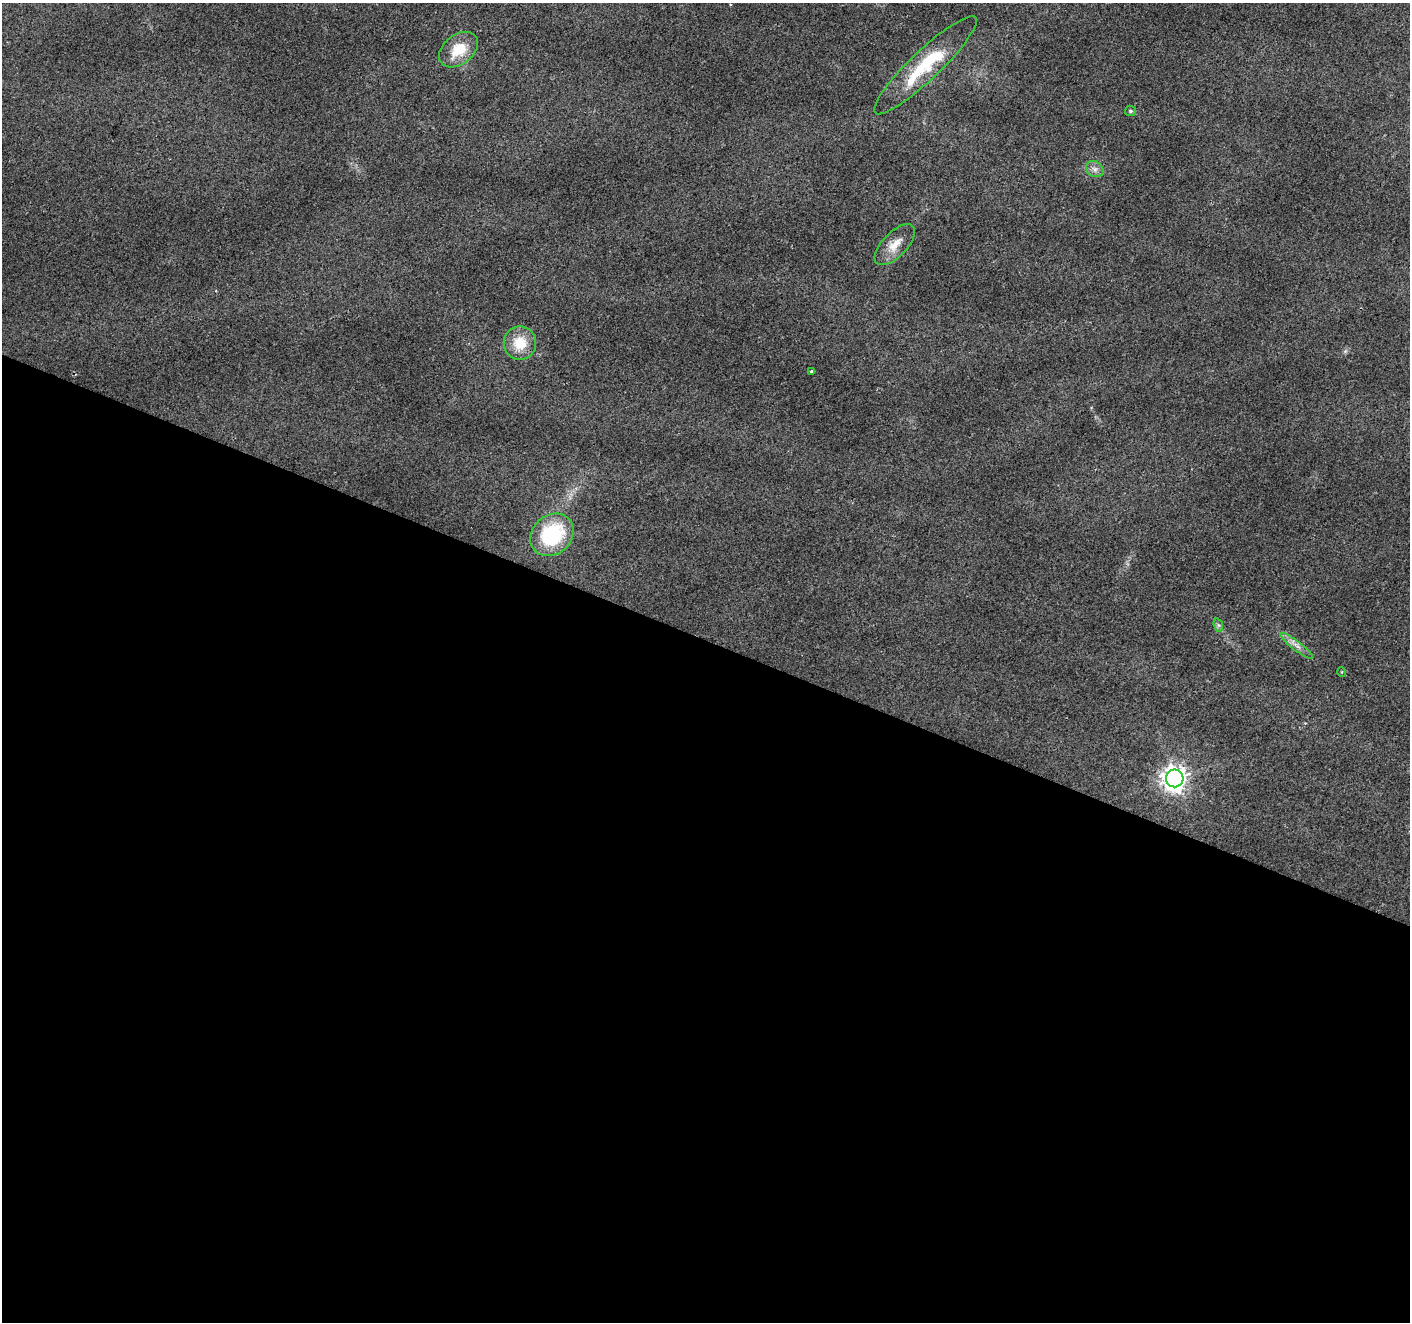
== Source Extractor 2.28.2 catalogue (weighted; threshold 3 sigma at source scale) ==
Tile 14 of 4 x 4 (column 2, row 4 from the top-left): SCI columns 1415-2822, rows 273-1592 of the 5638 x 5758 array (HDU 1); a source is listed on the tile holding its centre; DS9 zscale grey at full resolution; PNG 1412 x 1324 px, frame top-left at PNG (2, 3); each listed source drawn as its Kron ellipse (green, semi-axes under 4 px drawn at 4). Shown black and unused: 52% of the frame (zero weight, under 2 of 3 exposures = <1% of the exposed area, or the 3 px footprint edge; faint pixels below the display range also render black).
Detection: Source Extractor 2.28.2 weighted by HDU 2 'WHT'; one run over the whole footprint, this tile lists its part. Background 0.0393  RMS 0.0071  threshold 0.0318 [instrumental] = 3 sigma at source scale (4.5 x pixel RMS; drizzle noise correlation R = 1.50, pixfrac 1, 0.0396/0.0396 arcsec/px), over >= 5 px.
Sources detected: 12; all 12 listed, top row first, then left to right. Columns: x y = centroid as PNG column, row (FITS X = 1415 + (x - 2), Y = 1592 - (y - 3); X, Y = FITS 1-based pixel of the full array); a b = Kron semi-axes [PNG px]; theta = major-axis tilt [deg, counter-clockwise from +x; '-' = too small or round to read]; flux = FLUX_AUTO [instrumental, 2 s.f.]
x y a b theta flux
458 50 22 15 38 18
925 65 69 14 44 45
1130 111 5 5 - 1.4
1095 169 9 7 -34 3.1
895 245 26 12 46 11
520 343 16 16 - 17
811 371 3 3 - 1.6
552 535 23 19 42 57
1218 625 7 4 -71 1.5
1297 646 20 4 -37 4.4
1342 672 5 3 - 0.57
1175 778 9 8 - 580